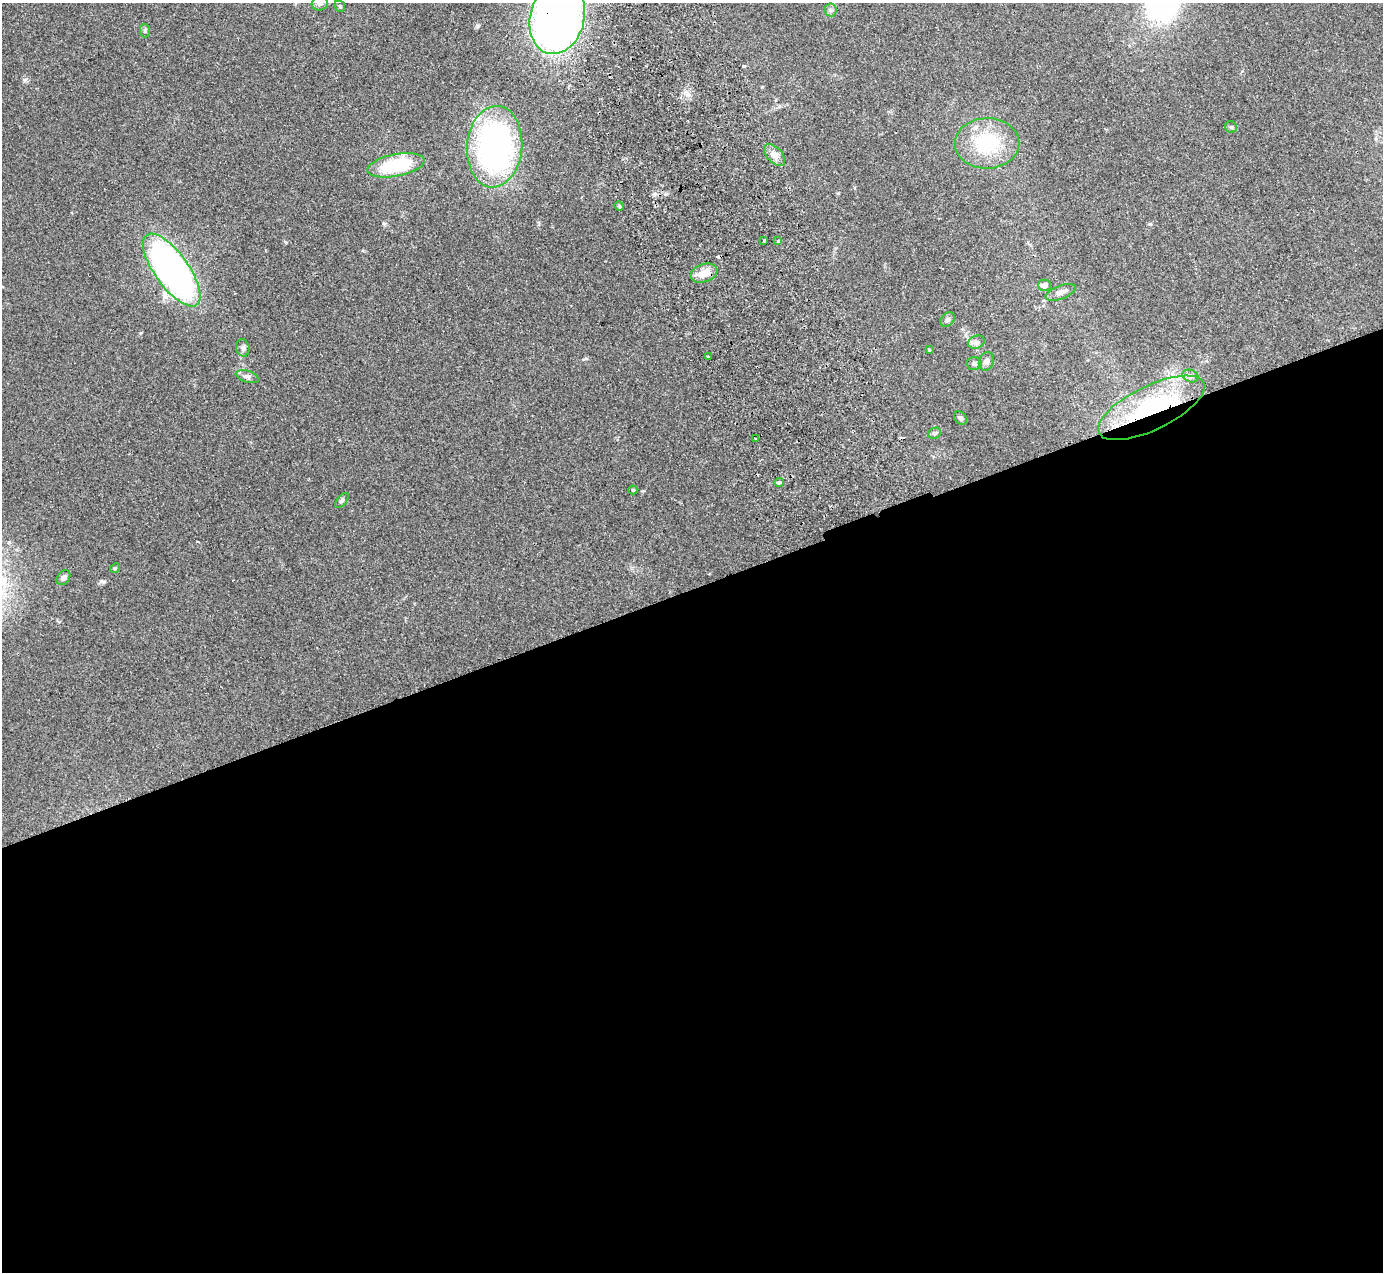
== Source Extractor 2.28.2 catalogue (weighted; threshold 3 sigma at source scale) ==
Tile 15 of 4 x 4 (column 3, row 4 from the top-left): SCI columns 2819-4199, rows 180-1449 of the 5636 x 5565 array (HDU 1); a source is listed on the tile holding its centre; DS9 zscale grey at full resolution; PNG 1385 x 1274 px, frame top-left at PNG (2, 3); each listed source drawn as its Kron ellipse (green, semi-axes under 4 px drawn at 4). Shown black and unused: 54% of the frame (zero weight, under 2 of 3 exposures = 3% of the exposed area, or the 3 px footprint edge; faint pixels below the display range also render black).
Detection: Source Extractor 2.28.2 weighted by HDU 2 'WHT'; one run over the whole footprint, this tile lists its part. Background 0.0772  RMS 0.0083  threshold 0.0374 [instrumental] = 3 sigma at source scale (4.5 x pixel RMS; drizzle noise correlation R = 1.50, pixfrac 1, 0.05/0.05 arcsec/px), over >= 5 px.
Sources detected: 39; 3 cosmic-ray / hot-pixel residue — neither listed nor drawn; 1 inside a brighter listed object's ellipse — not listed separately; the other 35 listed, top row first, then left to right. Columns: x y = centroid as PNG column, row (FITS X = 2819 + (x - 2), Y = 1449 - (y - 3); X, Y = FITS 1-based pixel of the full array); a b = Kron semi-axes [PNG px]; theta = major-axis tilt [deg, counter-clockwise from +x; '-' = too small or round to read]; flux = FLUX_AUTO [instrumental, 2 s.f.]
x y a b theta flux
320 3 8 7 - 3.1
340 6 6 5 - 1.2
831 10 6 6 - 1.9
557 18 37 27 76 520
145 31 7 5 -79 1.3
1231 127 6 5 - 1.4
987 143 32 25 1 52
495 147 41 27 85 210
774 155 13 7 -47 5.7
396 165 29 11 11 55
619 206 5 3 - 1.1
764 240 4 3 - 3.8
778 241 3 3 - 2.8
172 270 43 17 -54 340
704 273 14 9 19 12
1044 285 6 5 - 3.9
1061 292 16 6 20 4.6
947 319 8 6 46 2.1
976 342 8 6 20 2.7
243 348 9 7 -80 2.4
929 350 4 4 - 0.72
708 356 3 2 - 1.7
986 361 9 7 70 3.4
974 364 7 6 - 2.5
1190 376 8 6 -20 2.5
247 377 12 6 -17 2.8
1151 408 58 22 26 110
960 418 7 5 -54 2.2
935 433 6 5 - 1.8
756 439 3 3 - 4.1
779 482 5 4 - 1.3
633 490 4 4 - 1.1
342 500 9 4 52 1.8
115 568 5 4 - 0.92
63 578 8 6 52 3
Overlapping masked pixels (flux is a lower limit): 2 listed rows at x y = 557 18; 1151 408
Isophote crosses this tile's border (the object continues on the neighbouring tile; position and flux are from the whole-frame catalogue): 2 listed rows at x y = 320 3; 557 18
Unlisted compact peaks at least as high as the median listed source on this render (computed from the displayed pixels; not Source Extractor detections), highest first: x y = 101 581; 25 80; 383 223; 1150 224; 643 491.